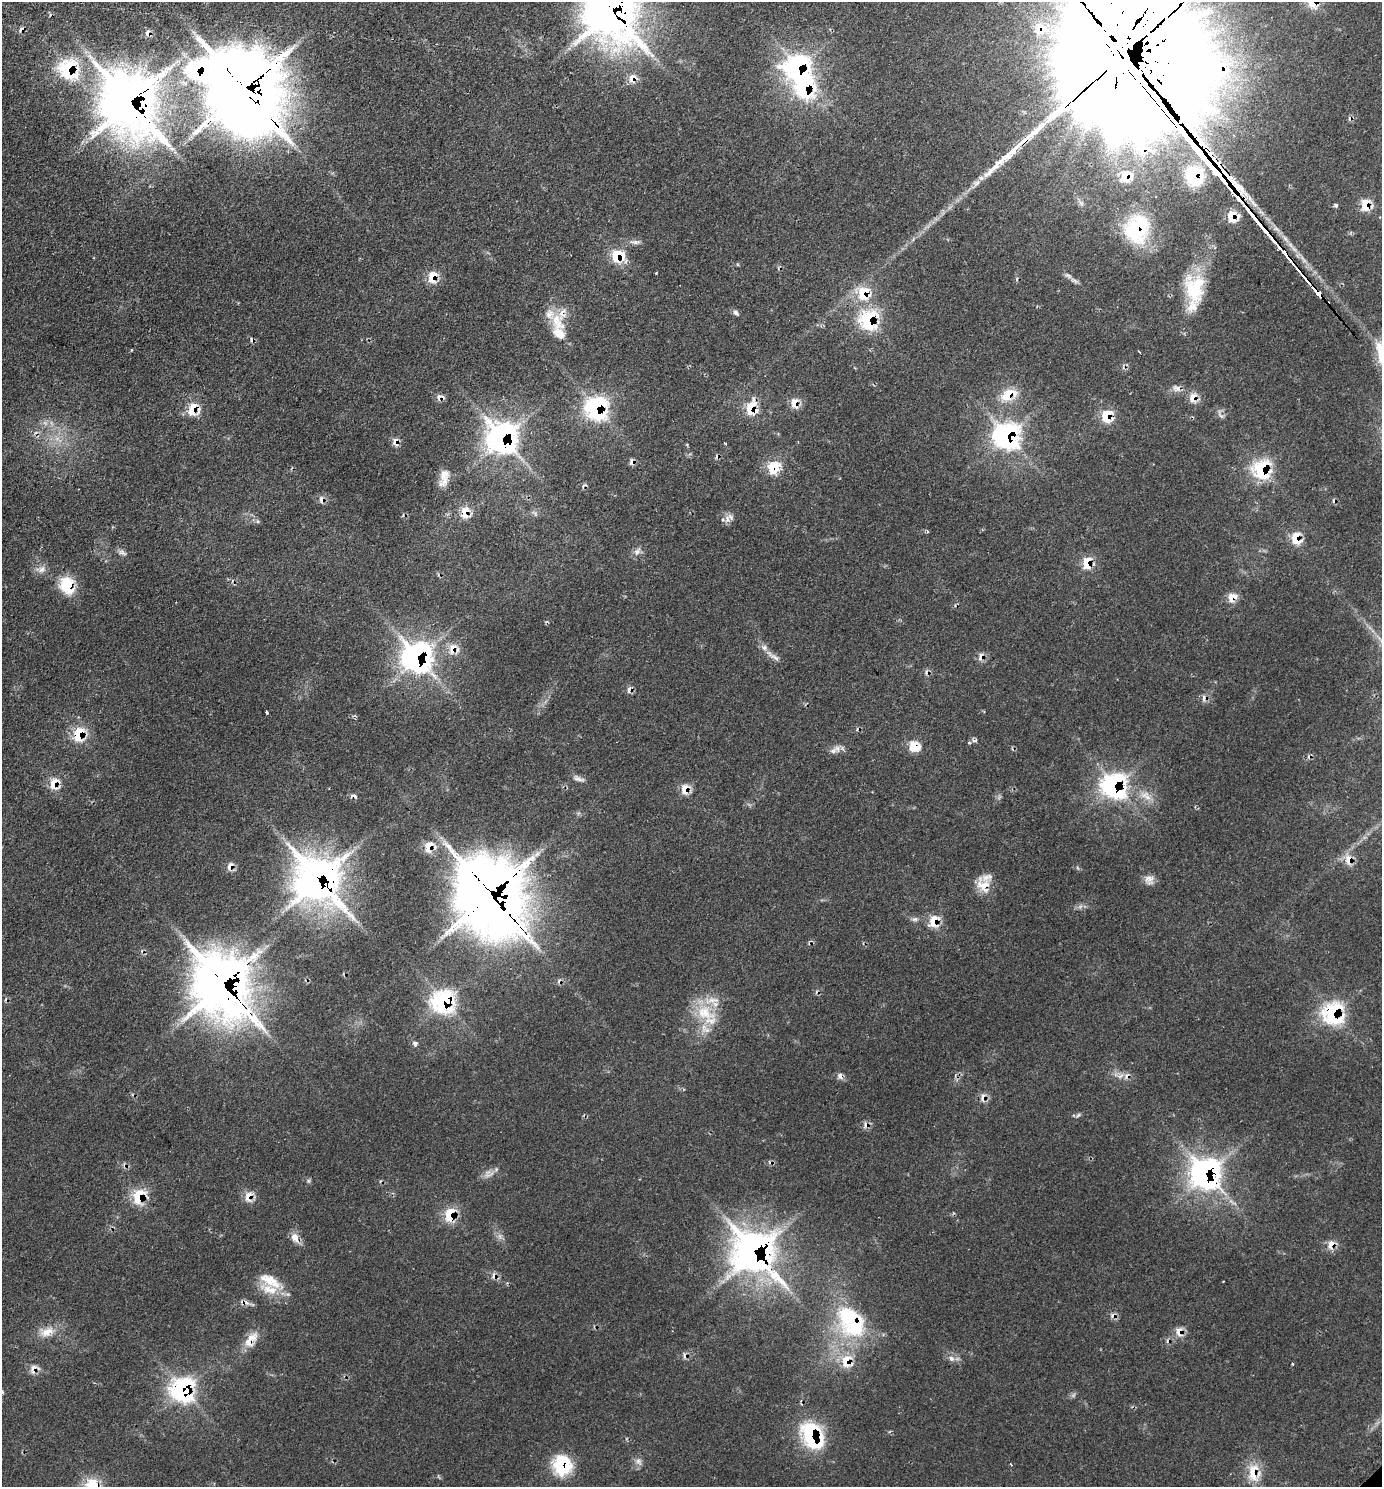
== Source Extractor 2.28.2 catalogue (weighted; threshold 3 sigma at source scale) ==
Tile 11 of 4 x 4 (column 3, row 3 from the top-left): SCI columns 3090-4469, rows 1537-3021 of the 6036 x 6039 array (HDU 1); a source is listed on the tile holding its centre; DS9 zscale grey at full resolution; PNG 1384 x 1489 px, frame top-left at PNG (2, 2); no overlay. Shown black and unused: <1% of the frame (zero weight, under 2 of 3 exposures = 4% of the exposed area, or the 3 px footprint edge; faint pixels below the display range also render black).
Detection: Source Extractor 2.28.2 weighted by HDU 2 'WHT'; one run over the whole footprint, this tile lists its part. Background 0.136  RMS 0.0079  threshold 0.0356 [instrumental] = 3 sigma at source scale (4.5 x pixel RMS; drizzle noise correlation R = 1.50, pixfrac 1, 0.05/0.05 arcsec/px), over >= 5 px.
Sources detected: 160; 1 too faint to see at this stretch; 3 inside a brighter object's white glare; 23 cosmic-ray / hot-pixel residue — not listed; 15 inside a brighter listed object's ellipse — not listed separately; the other 118 listed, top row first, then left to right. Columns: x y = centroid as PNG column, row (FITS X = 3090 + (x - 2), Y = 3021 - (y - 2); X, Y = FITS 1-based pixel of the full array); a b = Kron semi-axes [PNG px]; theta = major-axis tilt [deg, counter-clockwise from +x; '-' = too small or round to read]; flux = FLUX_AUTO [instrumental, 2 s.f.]
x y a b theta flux
611 11 25 21 -60 2000
21 29 9 5 40 2.8
1040 29 17 16 - 16
148 33 7 6 - 3.8
1114 45 241 35 -50 95000
798 68 14 13 - 190
68 69 13 12 - 79
632 78 12 10 88 7.8
244 90 30 21 -55 8000
129 101 24 19 -60 3000
1126 176 12 10 37 19
976 183 12 7 51 4.4
1336 205 4 4 - 1.7
1366 205 11 8 82 17
1137 229 35 28 77 56
635 242 13 6 4 3.1
618 256 13 11 -26 25
656 273 3 2 - 0.62
1068 275 12 6 -36 3.3
432 277 12 8 81 14
1194 289 38 24 -86 44
864 293 17 15 -66 25
736 313 9 6 -45 2.2
869 320 13 11 83 76
558 322 30 16 -65 20
1139 352 3 2 - 0.75
1381 353 34 12 -79 17
1177 388 13 9 -14 4.6
1008 395 22 14 29 18
440 397 11 7 -2 3.8
1193 398 12 8 81 8.5
795 403 10 7 89 10
596 408 14 13 - 110
751 408 16 12 85 19
193 409 12 11 - 18
1107 416 12 11 - 21
45 423 8 6 -30 2.7
1007 436 16 15 - 170
57 438 7 5 -44 3
502 438 18 16 -65 270
395 442 12 8 -75 4.6
687 445 4 4 - 0.87
632 462 8 6 89 2.9
774 468 8 8 - 37
1262 469 14 12 88 64
444 478 23 11 77 9.2
322 499 8 7 - 3.7
465 512 15 10 74 11
727 519 11 7 -74 3.8
1296 538 11 9 -82 16
637 551 12 8 47 3.9
122 552 12 7 -29 2.9
1087 563 12 8 85 14
41 569 16 9 11 5.1
67 585 17 14 -73 30
1233 597 10 8 26 10
452 649 14 10 77 9.5
773 656 26 6 -36 5
417 657 17 16 - 260
981 657 9 7 89 5.1
629 689 10 6 70 3
267 712 4 3 - 3.6
79 734 15 11 76 23
975 740 7 4 15 1.9
915 746 6 5 - 45
833 751 12 8 30 4.4
578 779 15 7 -17 3.6
54 784 15 11 85 12
1114 786 17 16 - 130
685 789 12 9 80 9.2
1147 797 19 10 -60 8.5
429 847 14 10 75 12
1349 860 13 10 -75 9.4
230 866 12 7 65 4.4
318 879 24 21 -49 930
1149 880 13 12 - 5.5
983 885 22 15 -62 13
490 895 31 24 -62 4200
1080 906 7 5 2 2.3
915 919 8 6 15 2.2
934 921 14 11 82 13
222 984 26 20 -61 2500
444 1002 12 11 - 150
704 1013 30 20 -28 29
1333 1013 16 14 -81 89
415 1044 5 5 - 2.8
840 1076 9 7 88 3
983 1098 11 8 86 4.8
1078 1115 7 4 45 1.4
488 1172 12 5 20 3.8
1205 1173 18 17 - 250
308 1181 7 4 -90 1.3
139 1196 15 12 66 26
249 1196 15 10 71 7.6
450 1214 15 10 84 21
500 1236 9 5 -71 3
295 1238 14 9 -63 6.5
1332 1245 7 7 - 9.3
754 1252 22 19 -46 710
494 1276 10 7 -85 3.9
270 1280 34 15 -29 19
1223 1281 3 2 - 0.61
245 1302 16 6 -15 3.9
851 1321 46 31 -56 75
47 1332 22 11 26 11
1179 1332 12 8 -88 7.2
251 1339 26 12 55 12
951 1358 9 7 -44 3.6
846 1361 18 14 -88 17
1292 1364 3 3 - 0.94
34 1369 14 11 36 5.8
184 1390 11 11 - 220
812 1435 26 17 -64 77
638 1461 10 6 74 3.3
1011 1464 4 3 - 1.3
562 1465 23 20 -87 36
1253 1472 29 14 89 18
94 1486 8 7 - 64
Overlapping masked pixels (flux is a lower limit): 76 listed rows (the first 20) at x y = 611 11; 21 29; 1040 29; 148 33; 1114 45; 798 68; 68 69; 632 78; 244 90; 129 101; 1126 176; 1366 205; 1137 229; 618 256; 432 277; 864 293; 869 320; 1177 388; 1008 395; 440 397
Isophote crosses this tile's border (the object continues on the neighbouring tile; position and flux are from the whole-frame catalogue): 4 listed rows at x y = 611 11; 1114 45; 1381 353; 94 1486